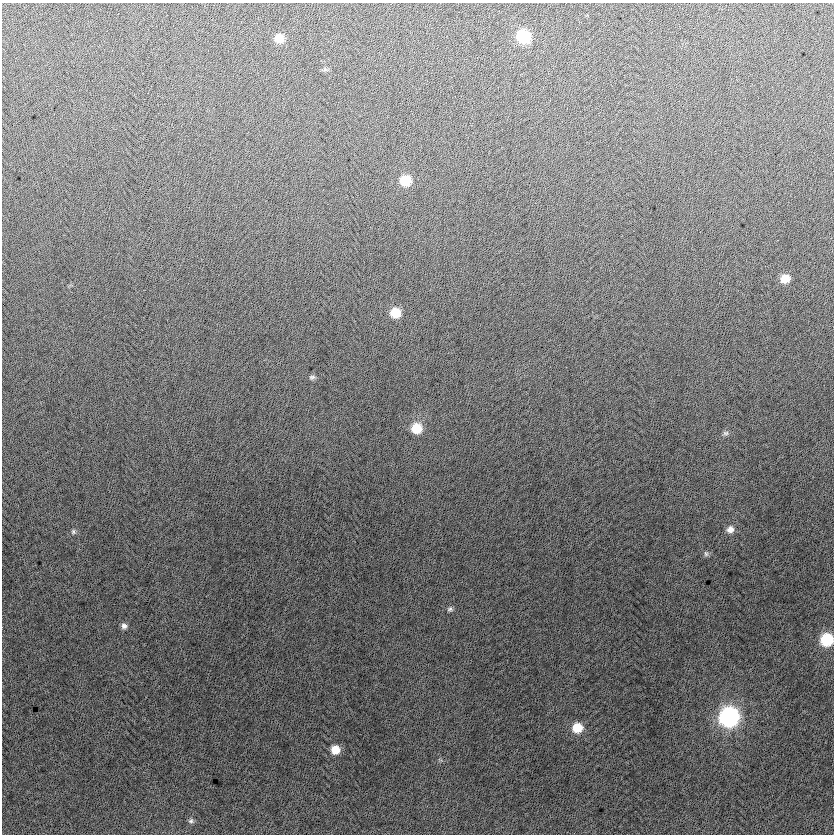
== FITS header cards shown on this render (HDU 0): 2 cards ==
NAXIS1  =                  832
NAXIS2  =                  832

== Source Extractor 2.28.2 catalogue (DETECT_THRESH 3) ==
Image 832 x 832 px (HDU 0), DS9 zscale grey, 1 PNG px = 1 image px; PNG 836 x 836 px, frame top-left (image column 1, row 832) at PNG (2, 3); no overlay
Background -2.41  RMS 13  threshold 38.6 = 3 sigma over >= 5 px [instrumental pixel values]
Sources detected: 18; all 18 listed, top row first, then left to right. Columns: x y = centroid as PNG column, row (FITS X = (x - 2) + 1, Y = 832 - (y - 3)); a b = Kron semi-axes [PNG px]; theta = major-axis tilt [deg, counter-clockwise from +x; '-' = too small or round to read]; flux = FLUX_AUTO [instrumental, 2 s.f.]
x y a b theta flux
523 37 9 9 - 60000
279 38 8 8 - 12000
405 181 9 9 - 26000
785 279 8 8 - 13000
395 313 9 8 - 19000
312 377 9 6 9 2200
416 428 10 10 - 20000
726 433 8 6 1 2200
730 529 10 9 - 5700
73 532 7 6 - 1900
706 554 8 6 -88 2000
450 609 7 6 - 2000
124 626 7 7 - 3300
827 640 9 8 - 52000
729 717 11 10 - 270000
577 728 9 9 - 19000
335 750 9 8 - 12000
191 821 7 6 - 2200
At the frame edge (FLAGS 8, measured only in part): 1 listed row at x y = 827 640